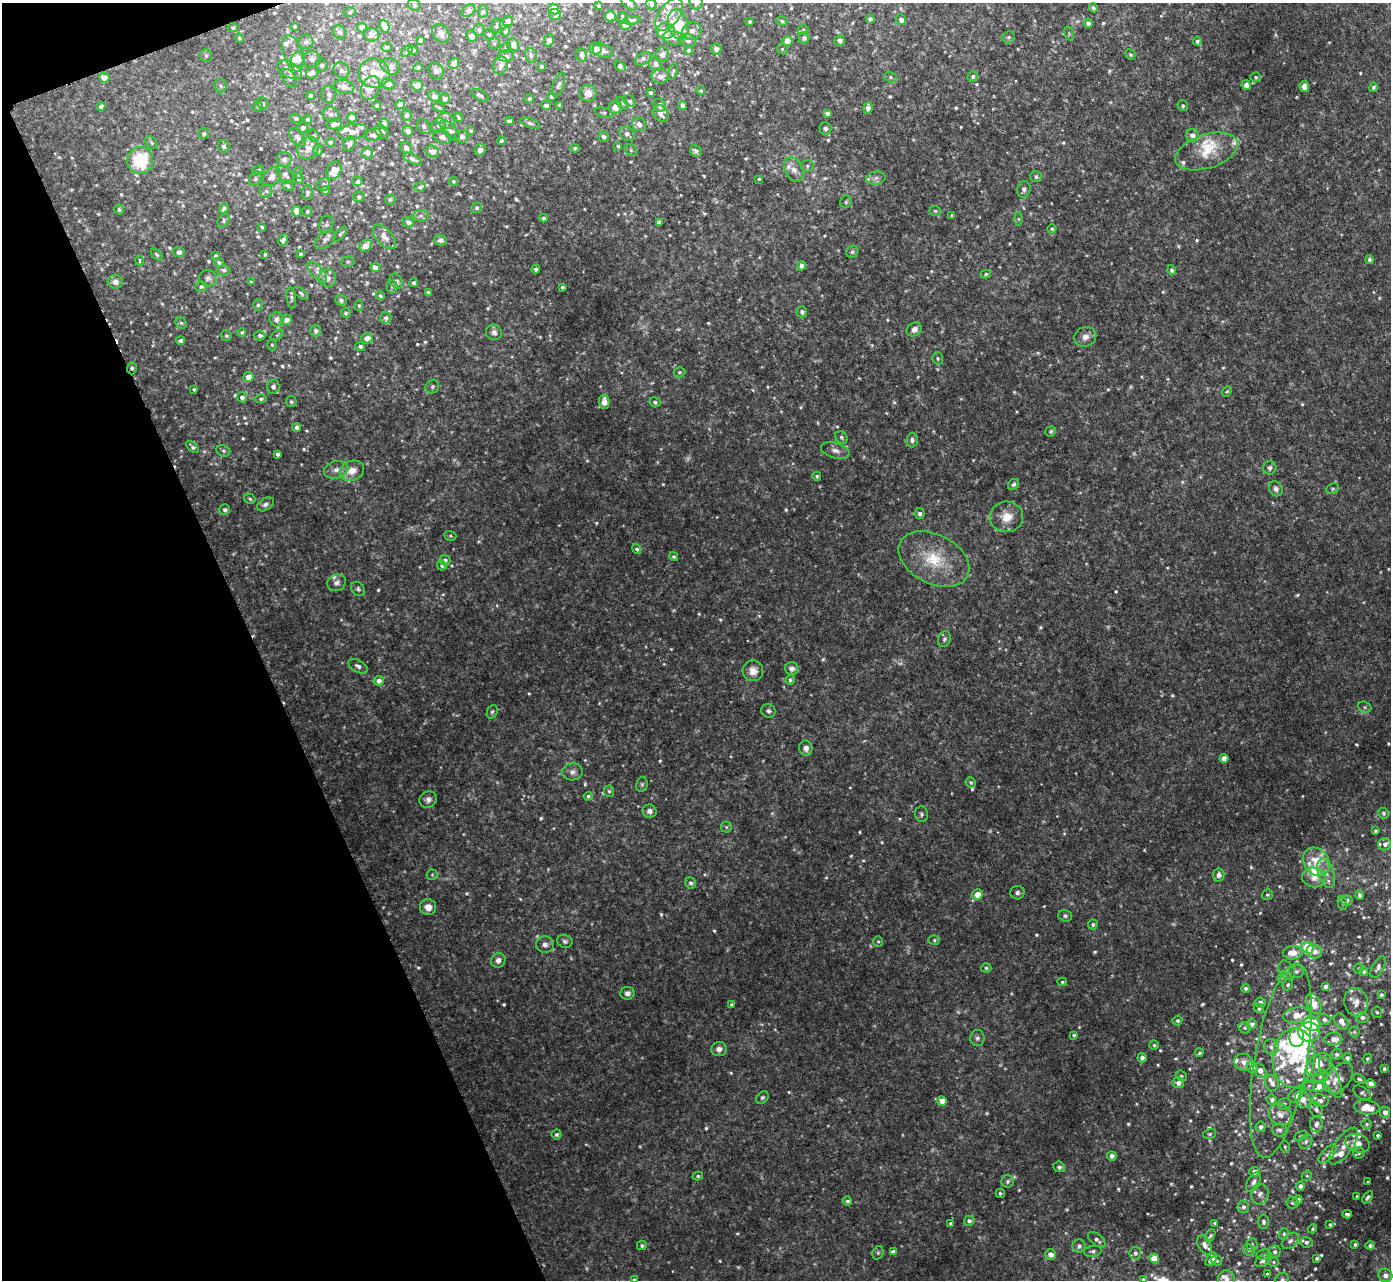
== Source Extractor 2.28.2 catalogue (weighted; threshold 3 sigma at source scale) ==
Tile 5 of 4 x 4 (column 1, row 2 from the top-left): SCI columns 70-1458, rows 2711-3988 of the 5691 x 5723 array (HDU 1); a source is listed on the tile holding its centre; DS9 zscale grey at full resolution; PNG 1393 x 1282 px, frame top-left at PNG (2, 3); each listed source drawn as its Kron ellipse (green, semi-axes under 4 px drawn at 4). Shown black and unused: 19% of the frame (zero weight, under 2 of 3 exposures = <1% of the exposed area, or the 3 px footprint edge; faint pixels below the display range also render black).
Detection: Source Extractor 2.28.2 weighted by HDU 2 'WHT'; one run over the whole footprint, this tile lists its part. Background 0.0367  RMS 0.008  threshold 0.0362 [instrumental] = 3 sigma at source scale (4.5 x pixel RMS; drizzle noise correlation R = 1.50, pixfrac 1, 0.05/0.05 arcsec/px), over >= 5 px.
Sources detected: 915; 31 too faint to see at this stretch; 3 inside a brighter object's white glare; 1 cosmic-ray / hot-pixel residue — neither listed nor drawn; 69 inside a brighter listed object's ellipse — not listed separately; of the other 811, all 500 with FLUX_AUTO >= 1.22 (the completeness limit of this list) listed and drawn (311 fainter detections not listed), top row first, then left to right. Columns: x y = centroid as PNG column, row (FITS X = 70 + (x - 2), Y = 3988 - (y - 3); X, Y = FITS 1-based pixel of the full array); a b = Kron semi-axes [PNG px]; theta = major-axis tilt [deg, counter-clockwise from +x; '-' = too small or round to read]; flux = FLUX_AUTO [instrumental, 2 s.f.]
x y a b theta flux
696 3 7 6 - 2.3
629 4 9 5 -35 1.8
651 4 5 5 - 1.5
414 5 6 5 - 1.8
599 6 3 3 - 1.5
1093 8 5 4 - 1.5
554 9 6 5 - 13
468 10 7 5 33 2.1
350 12 6 5 - 1.7
483 12 6 5 - 1.4
669 14 18 10 54 10
555 15 6 5 - 3.4
610 16 6 5 - 7.7
622 18 6 2 80 1.3
870 19 4 4 - 2.8
632 20 9 4 5 2.3
901 20 5 5 - 4.7
508 21 5 5 - 3.3
750 21 3 3 - 1.3
782 21 5 4 - 1.5
1088 23 5 4 - 3.5
678 24 15 10 -75 26
625 25 5 4 - 2.7
294 26 4 4 - 1.5
384 26 6 4 -68 12
496 26 7 4 80 1.3
233 28 5 4 - 1.3
362 28 5 5 - 8.5
479 30 6 5 - 2
803 30 5 5 - 1.3
665 31 9 8 - 19
692 31 9 9 - 4.3
339 32 7 6 - 2.2
505 32 5 4 - 1.9
1069 33 7 4 -75 1.3
441 34 10 7 -52 4.1
371 35 8 6 -22 5.5
489 35 6 4 -48 1.5
471 36 6 4 -66 6.6
1008 37 6 6 - 1.9
239 38 5 4 - 1.3
673 38 10 6 -8 3.4
804 38 5 5 - 2.6
420 40 4 3 - 1.7
549 40 6 5 - 3
688 40 8 6 -11 2.4
787 41 5 5 - 14
840 41 5 5 - 2.2
1197 41 4 4 - 1.9
306 42 7 7 - 2.3
494 43 6 5 - 1.6
513 45 6 6 - 5
387 47 5 4 - 2
506 47 6 4 47 1.2
595 49 6 6 - 11
716 49 5 5 - 3.4
782 49 6 5 - 1.2
413 50 5 4 - 1.9
689 50 4 4 - 2.7
407 51 7 4 46 1.5
603 51 10 6 -16 3.9
293 53 19 9 -72 6.6
1130 54 5 4 - 1.5
206 55 6 5 - 1.8
531 55 7 6 - 2.3
582 55 7 5 -79 3
662 55 7 6 - 4.7
506 56 8 5 1 2.5
298 59 8 6 62 7.5
312 59 9 8 - 3.2
643 59 9 5 32 2.2
454 63 6 5 - 5.3
655 64 6 6 - 3.4
322 65 6 6 - 2.1
390 66 10 8 -28 4.3
500 66 9 7 73 4.4
620 66 6 4 -43 4.7
418 67 5 4 - 1.4
541 67 4 4 - 1.6
289 70 14 7 -29 5.9
341 70 8 7 - 3.6
436 71 8 7 - 2.5
312 72 6 5 - 3.8
673 72 8 3 76 1.4
374 73 15 14 - 15
660 76 9 7 8 4.8
890 77 6 5 - 2.1
973 77 5 5 - 2
1256 77 5 5 - 1.5
104 78 5 5 - 9.6
289 78 10 6 -52 2.8
388 84 6 5 - 3.2
417 85 6 5 - 6.4
559 85 12 5 71 2.7
1246 85 5 4 - 3.8
221 86 7 6 - 1.9
344 87 10 6 -12 7
1304 87 5 5 - 4
1373 87 5 4 - 1.9
370 88 12 9 66 6.5
701 91 4 4 - 1.3
588 93 8 8 - 5.6
651 93 4 4 - 2.6
329 94 8 7 - 3.8
480 95 9 5 -29 2.1
311 96 4 4 - 4.5
434 96 6 5 - 3.7
551 97 4 3 - 1.9
445 99 5 5 - 3.1
529 99 5 4 - 1.4
630 101 7 5 -43 1.8
263 103 6 5 - 1.8
622 103 7 4 -54 1.5
377 105 5 4 - 1.7
400 105 4 4 - 5.7
560 105 4 3 - 2.1
659 105 6 6 - 4.6
682 105 4 4 - 4.1
101 106 4 4 - 4.5
257 106 5 5 - 1.2
546 106 5 4 - 4.1
1183 106 5 5 - 1.5
439 107 6 4 -20 1.2
615 107 6 6 - 7.8
868 108 6 4 83 3.9
604 113 9 5 -16 1.7
827 113 4 4 - 3
331 114 8 7 - 3.2
661 114 9 7 -52 5.1
406 115 5 5 - 2.4
459 117 4 3 - 1.2
296 118 5 4 - 2.2
352 118 5 4 - 7.7
308 119 4 4 - 1.9
446 121 9 7 -29 4.8
509 121 4 4 - 2.4
530 123 10 4 -18 2.1
334 124 8 5 12 3.8
384 124 5 4 - 2.7
639 124 7 6 - 5.4
439 125 7 6 - 2.6
424 126 8 6 -52 2.2
303 128 5 5 - 3.1
825 128 6 6 - 2.8
450 130 13 6 -45 4.1
408 131 5 5 - 3.2
471 131 4 3 - 1.7
353 132 15 7 8 5.1
382 132 8 5 -42 2.2
204 133 6 5 - 1.8
627 134 8 6 -39 4.1
374 135 9 6 5 3.5
1192 135 6 6 - 5.4
314 136 6 5 - 1.6
461 136 7 6 - 4.2
297 137 11 6 -56 4.5
442 137 9 6 -22 3.4
604 137 5 5 - 2.8
501 141 4 4 - 2.2
330 142 4 4 - 3.2
152 143 7 5 -47 1.6
349 144 7 6 - 2.3
224 146 6 5 - 2.6
618 146 4 3 - 1.4
308 148 12 10 55 8
406 148 6 5 - 4
575 148 4 4 - 2
318 150 6 5 - 1.3
480 150 6 5 - 3.7
631 150 6 5 - 1.5
432 151 7 5 -24 5.6
696 151 6 5 - 3.2
1207 151 32 17 18 24
367 153 6 5 - 2.7
284 159 7 7 - 4.2
413 159 10 4 -28 2.8
140 160 13 13 - 46
807 166 6 6 - 1.9
258 170 6 4 12 1.9
334 170 9 7 60 9.4
794 170 13 8 -64 6.5
298 173 6 5 - 1.6
285 174 11 6 -51 4
272 177 11 7 47 4.4
1036 177 6 5 - 2
876 178 10 6 11 3.4
255 179 8 6 56 2
298 179 5 5 - 1.9
759 179 3 3 - 2.3
358 181 5 4 - 2.7
453 181 5 4 - 1.4
324 184 7 6 - 2.2
288 186 6 5 - 2.3
420 187 6 4 9 1.7
1024 189 8 6 76 2.8
326 190 4 4 - 5.3
266 191 6 6 - 2
307 193 7 5 82 2.3
359 197 6 5 - 2.1
390 200 5 5 - 1.2
846 202 6 5 - 1.5
224 208 5 4 - 2.4
477 208 5 5 - 1.9
119 210 5 5 - 1.6
296 211 5 4 - 7.1
307 211 5 4 - 1.3
935 211 6 5 - 1.3
952 215 4 4 - 1.5
421 216 8 5 6 2.7
543 218 4 4 - 1.8
1018 219 6 4 -89 1.5
224 221 7 5 56 1.8
408 222 6 5 - 3.8
659 223 4 4 - 4.2
326 225 9 6 72 2
262 227 3 3 - 1.3
1052 229 4 4 - 1.3
340 234 9 4 50 1.5
384 237 15 8 -48 6
325 239 12 7 38 3.6
283 240 6 4 65 4
440 240 6 5 - 2.7
365 246 7 5 34 10
179 252 6 5 - 3.3
852 252 6 5 - 1.6
265 254 3 3 - 1.3
301 254 3 3 - 1.4
157 255 7 4 -45 1.3
216 256 4 4 - 2.6
1369 260 4 3 - 2.1
139 261 5 3 - 1.5
348 262 7 5 2 1.5
219 263 5 4 - 1.5
801 266 4 4 - 4.4
375 268 5 4 - 6.6
536 269 4 4 - 2.1
224 270 7 5 0 2
1172 270 5 4 - 2.1
317 272 12 6 -49 4.1
986 274 5 4 - 1.3
208 278 9 8 - 2.9
328 278 9 8 - 5.4
396 281 8 6 -58 3.1
115 282 7 6 - 4.2
251 282 4 3 - 1.6
413 283 4 3 - 2.2
201 286 6 5 - 1.8
392 286 6 5 - 2
562 287 3 3 - 1.4
429 292 4 3 - 1.7
301 293 9 4 -37 1.7
380 296 4 4 - 1.7
291 298 10 4 -83 2.2
341 300 6 5 - 1.9
258 305 5 5 - 1.3
359 306 5 4 - 1.3
802 312 5 5 - 2.6
346 313 5 5 - 1.3
386 318 6 5 - 2.6
276 319 7 7 - 4.5
286 320 5 5 - 6.5
181 323 6 5 - 1.3
914 329 8 6 33 4.3
316 331 6 5 - 2.9
242 332 4 4 - 1.2
494 332 8 7 - 3.4
260 335 5 5 - 2.6
277 335 7 4 36 1.2
226 336 5 5 - 1.6
1085 337 11 9 23 5.6
367 338 6 5 - 6.6
180 341 4 3 - 2
272 345 5 5 - 1.2
360 346 5 4 - 2.2
938 358 6 5 - 1.4
132 368 6 5 - 1.8
679 372 6 5 - 1.5
248 377 5 5 - 7
273 387 7 6 - 3.2
432 387 7 6 - 2
194 389 3 3 - 1.2
1227 391 6 4 49 1.3
242 397 5 5 - 2.7
261 399 6 4 6 1.7
291 402 5 5 - 1.6
604 402 7 5 -87 5.9
655 402 5 5 - 2
296 427 4 4 - 2.9
1051 431 5 5 - 1.5
841 437 7 5 -47 1.7
912 440 7 5 88 2.6
193 447 7 4 -40 2
223 451 7 5 -22 1.7
835 451 15 7 -16 4.7
277 454 4 3 - 2.1
1270 468 7 6 - 2.8
336 470 12 8 16 5.7
352 471 12 10 21 11
817 476 4 4 - 1.5
1014 484 6 5 - 1.9
1276 489 8 6 -58 3.1
1333 489 6 5 - 1.5
250 499 6 5 - 1.6
265 504 9 6 31 2.9
225 510 5 5 - 2.1
920 514 5 5 - 2.8
1007 517 16 15 - 13
450 536 6 5 - 1.4
637 549 5 4 - 1.8
674 557 5 4 - 1.3
934 559 38 24 -27 42
445 560 5 5 - 2.7
442 566 5 4 - 1.7
337 583 9 8 - 3.3
358 589 8 6 -47 2
944 639 8 6 70 2.1
358 666 11 6 -29 3
792 668 7 6 - 4.1
753 671 10 10 - 8.8
790 680 5 4 - 1.6
379 681 5 5 - 4.9
1365 707 7 5 -22 1.6
768 711 7 6 - 2.2
492 712 7 5 68 1.7
806 748 7 6 - 4.4
1224 758 4 4 - 7.9
572 772 10 8 9 4
971 782 5 5 - 1.4
642 784 7 5 77 1.7
609 791 5 5 - 1.6
588 796 4 4 - 1.7
428 799 9 8 - 3.7
650 811 7 6 - 3.2
1384 813 5 5 - 1.4
921 814 8 6 -88 2.1
726 827 5 5 - 1.3
1375 831 4 3 - 1.3
1385 844 6 6 - 3.1
1316 862 15 12 -53 17
1326 873 15 8 -71 7.4
432 875 5 5 - 1.2
1219 875 6 6 - 4.9
1314 877 12 10 -10 8.8
691 883 6 5 - 2.4
1017 893 7 7 - 2.5
977 894 5 5 - 12
1267 895 5 5 - 1.5
1359 895 5 4 - 2.3
1347 900 5 5 - 2
1342 903 7 4 -77 1.4
428 907 8 8 - 6.8
1065 916 7 6 - 1.9
1093 924 5 5 - 1.8
934 940 5 5 - 1.4
565 941 8 6 -20 2.3
878 941 5 5 - 1.2
545 944 9 8 - 3.8
1308 948 6 5 - 53
1314 951 8 7 - 6.1
1293 953 10 7 4 9.9
498 960 7 7 - 4.6
1378 967 12 6 62 3
986 968 5 4 - 1.3
1359 968 5 4 - 1.3
1287 970 10 7 -58 3.9
1296 971 7 6 - 2.6
1364 972 4 4 - 1.6
1283 977 6 4 70 1.3
1062 982 5 4 - 1.3
1288 985 6 5 - 1.5
1325 986 4 4 - 2.8
1246 988 4 4 - 2
627 993 7 6 - 3.1
1381 995 4 4 - 2
1260 1002 6 5 - 2.3
1356 1002 14 11 -78 7.8
1314 1004 11 7 -62 12
732 1005 4 3 - 1.8
1259 1008 5 4 - 2.3
1377 1012 6 5 - 1.4
1297 1015 13 8 9 13
1362 1017 6 5 - 2.9
1177 1020 5 4 - 1.8
1324 1020 6 5 - 2.7
1341 1022 9 6 -55 5.7
1251 1024 5 5 - 3.7
1312 1024 9 7 -18 79
1245 1028 6 5 - 1.7
1309 1032 11 9 -9 18
1354 1032 5 5 - 1.4
1074 1035 4 4 - 1.6
1297 1037 9 7 85 55
977 1038 8 7 - 2.6
1333 1039 9 6 0 5.6
1154 1045 4 4 - 1.5
1271 1047 8 7 - 3.2
719 1049 8 7 - 4.3
1199 1053 4 4 - 1.3
1336 1054 5 5 - 2
1142 1058 4 4 - 3.1
1294 1058 30 21 85 42
1347 1058 5 4 - 2.7
1367 1059 5 4 - 1.4
1281 1061 98 26 80 81
1244 1062 9 8 - 4.7
1319 1064 14 9 36 8.8
1253 1068 6 5 - 3.2
1384 1069 4 3 - 1.6
1260 1071 8 5 -54 7.1
1181 1076 6 5 - 1.4
1320 1077 8 6 39 2.2
1331 1077 23 7 -66 7.6
1339 1078 18 11 51 7.4
1359 1079 7 4 -28 1.5
1178 1083 6 5 - 4.9
1272 1083 8 7 - 3.4
1371 1084 5 4 - 7.2
1309 1086 5 5 - 1.3
1319 1086 6 5 - 7.8
1362 1093 10 6 -33 2.1
1296 1095 8 6 49 4.6
762 1097 7 5 43 1.7
1303 1099 9 7 -58 8.6
1272 1100 5 5 - 2.1
942 1101 5 4 - 12
1320 1101 8 6 -8 3.7
1284 1104 6 6 - 1.9
1367 1107 12 7 -7 18
1316 1110 8 6 -68 2.5
1385 1112 6 5 - 4.7
1280 1114 12 10 -35 7.8
1316 1124 8 6 89 3.6
1367 1124 5 4 - 1.2
1261 1127 5 5 - 3.1
1279 1130 7 6 - 2.7
556 1134 5 5 - 1.7
1209 1134 6 5 - 1.3
1378 1135 3 3 - 1.6
1301 1136 7 4 25 1.5
1306 1141 7 6 - 2.5
1357 1143 13 9 -18 11
1344 1146 21 9 54 8.6
1285 1147 6 4 -77 1.4
1359 1153 6 5 - 1.6
1328 1154 12 5 48 3.2
1112 1156 5 4 - 3.7
1059 1167 6 5 - 2.5
1254 1172 5 5 - 5.1
698 1176 5 4 - 1.3
1307 1176 5 5 - 1.3
1008 1181 6 6 - 2.3
1254 1182 11 6 59 3.8
1368 1182 3 3 - 1.3
1300 1186 4 4 - 2.6
1000 1193 4 4 - 1.4
1260 1194 10 8 78 4.2
1357 1196 3 3 - 1.3
1368 1197 7 4 53 2.1
1298 1200 4 4 - 3.9
847 1201 4 4 - 2.1
1292 1203 6 6 - 1.9
1243 1207 6 6 - 2.9
1347 1214 5 3 - 2.2
969 1221 5 5 - 2.6
1263 1222 7 5 89 2.5
1215 1223 3 3 - 1.2
951 1224 4 3 - 1.5
1330 1225 4 3 - 1.5
1313 1229 5 4 - 1.4
1284 1234 6 4 69 1.3
1210 1236 7 4 60 1.6
1097 1240 10 5 -39 3.2
1290 1241 10 6 43 2.8
1306 1242 6 5 - 2.3
1252 1244 6 5 - 1.7
1355 1244 3 3 - 1.4
642 1245 5 4 - 1.8
1204 1245 10 6 -62 4.4
1079 1246 6 6 - 2.8
1370 1246 4 4 - 2.3
1249 1250 6 5 - 1.6
1093 1251 9 5 5 2.3
893 1252 4 4 - 3.8
1275 1252 6 6 - 2.2
878 1253 7 5 70 1.5
1135 1253 6 6 - 2.2
1051 1254 5 5 - 6.6
1264 1255 7 5 10 1.8
1154 1258 5 5 - 20
1317 1258 4 3 - 1.7
1211 1259 7 4 50 3.8
1216 1261 6 5 - 1.6
1262 1261 8 5 37 2.8
1274 1262 5 4 - 1.3
1267 1274 4 4 - 1.6
1385 1275 7 6 - 5.6
1143 1279 4 4 - 1.4
1226 1279 9 8 - 5.5
634 1280 4 3 - 1.7
1282 1280 7 7 - 2.9
Overlapping masked pixels (flux is a lower limit): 1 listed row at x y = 132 368
Isophote crosses this tile's border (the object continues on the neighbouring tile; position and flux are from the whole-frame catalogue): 7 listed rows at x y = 696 3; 629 4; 554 9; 1143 1279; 1226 1279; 634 1280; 1282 1280